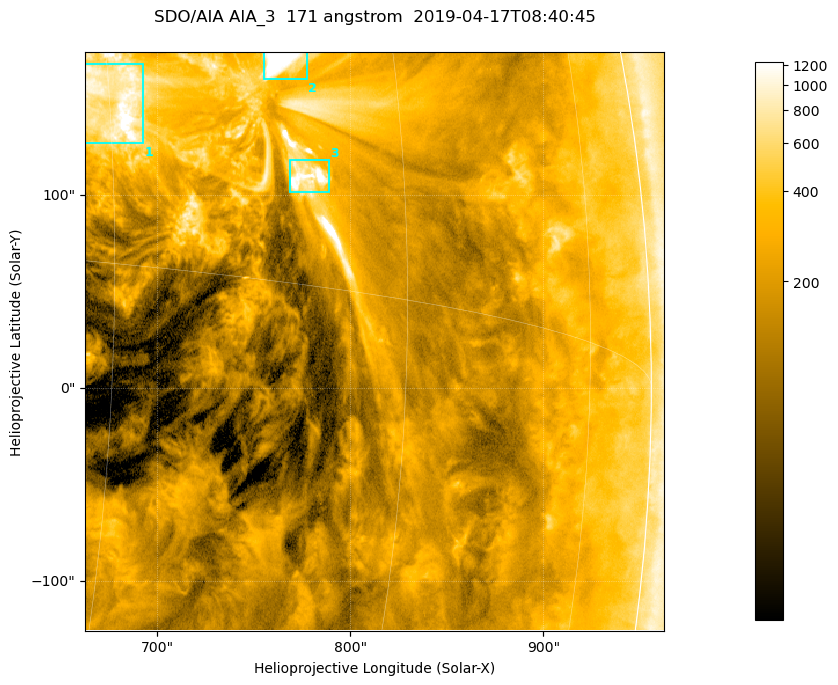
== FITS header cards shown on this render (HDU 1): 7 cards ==
TELESCOP= 'SDO/AIA '           / For AIA: SDO/AIA
INSTRUME= 'AIA_3   '           / For AIA: AIA_ATA1, AIA_ATA2, AIA_ATA3 or AIA_AT
WAVELNTH=                  171 / [angstrom] Wavelength
WAVEUNIT= 'angstrom'           / Wavelength unit: angstrom
DATE-OBS= '2019-04-17T08:40:45.346' / [ISO] Date when observation started; ISO 8
CTYPE1  = 'HPLN-TAN'           / CTYPE1; Typically HPLN
CTYPE2  = 'HPLT-TAN'           / CTYPE2; Typically HPLT

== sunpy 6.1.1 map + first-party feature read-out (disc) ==
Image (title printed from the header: SDO/AIA AIA_3  171 angstrom  2019-04-17T08:40:45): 500 x 500 px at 0.599 arcsec/px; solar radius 956 arcsec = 1595 px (partial field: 3.0% of the solar disc is inside the frame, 96% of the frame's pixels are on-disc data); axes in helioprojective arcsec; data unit not stated in the header (colour bar unlabelled)
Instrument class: DISC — disc imager (sunpy class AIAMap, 171 A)
Bright regions (active regions / flare kernels): reference = the on-disc median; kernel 5 px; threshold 5 sigma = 568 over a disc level ~193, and >= 1.15x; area >= 250 px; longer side >= 6 px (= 3.6 arcsec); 3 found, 3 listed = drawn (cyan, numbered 1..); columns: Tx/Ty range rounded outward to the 2 arcsec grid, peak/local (2 s.f.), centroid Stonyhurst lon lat
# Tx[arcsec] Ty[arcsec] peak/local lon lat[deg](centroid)
1 662..694 126..168 8.9 +45 +5
2 754..778 160..174 14 +53 +7
3 768..790 100..118 8.8 +54 +3
Off-limb structures (1.02-1.3 R_sun): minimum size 125 px: none found